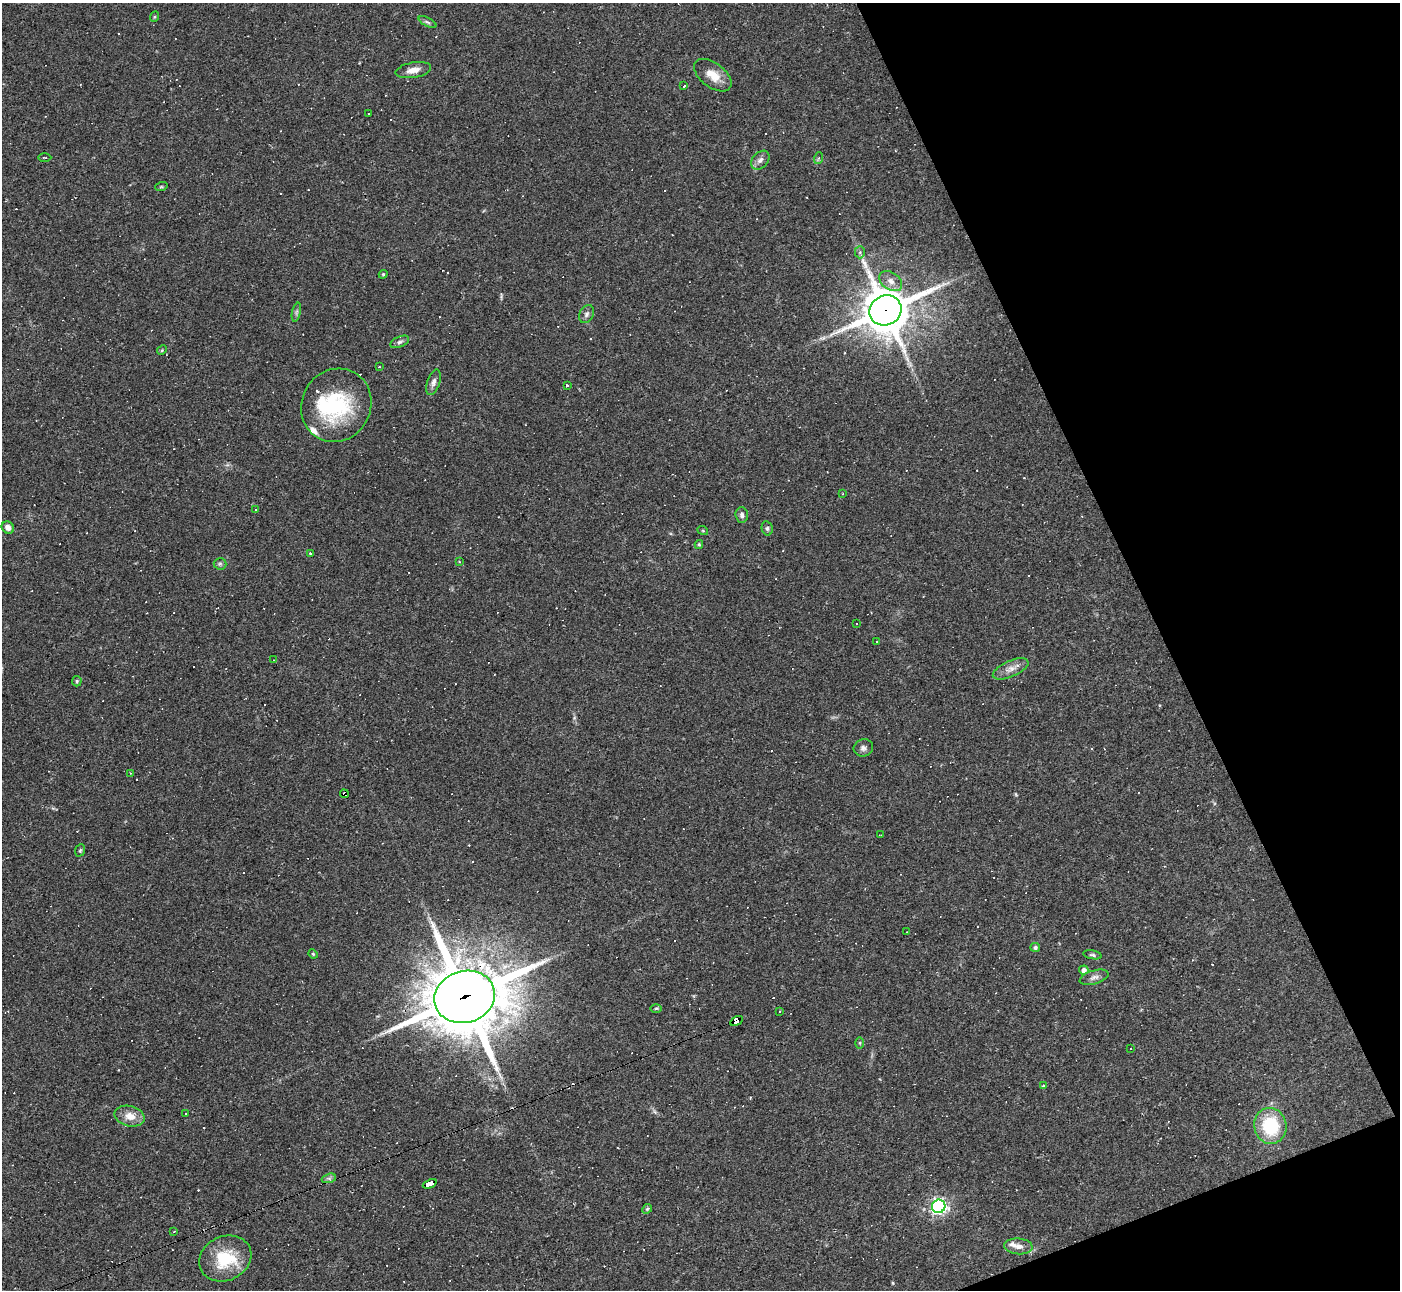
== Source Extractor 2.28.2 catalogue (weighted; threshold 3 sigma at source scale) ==
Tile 12 of 4 x 4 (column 4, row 3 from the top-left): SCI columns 4197-5594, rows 1570-2857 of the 5594 x 5585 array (HDU 1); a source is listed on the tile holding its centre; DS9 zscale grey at full resolution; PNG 1402 x 1292 px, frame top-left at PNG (2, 3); each listed source drawn as its Kron ellipse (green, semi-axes under 4 px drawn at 4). Shown black and unused: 19% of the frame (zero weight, under 2 of 3 exposures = <1% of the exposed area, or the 3 px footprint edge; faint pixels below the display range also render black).
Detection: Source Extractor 2.28.2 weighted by HDU 2 'WHT'; one run over the whole footprint, this tile lists its part. Background 0.064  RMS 0.0055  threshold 0.0248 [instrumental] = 3 sigma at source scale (4.5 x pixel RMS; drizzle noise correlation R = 1.50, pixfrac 1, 0.05/0.05 arcsec/px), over >= 5 px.
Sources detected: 132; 1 inside a brighter object's white glare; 63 cosmic-ray / hot-pixel residue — neither listed nor drawn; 3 inside a brighter listed object's ellipse — not listed separately; the other 65 listed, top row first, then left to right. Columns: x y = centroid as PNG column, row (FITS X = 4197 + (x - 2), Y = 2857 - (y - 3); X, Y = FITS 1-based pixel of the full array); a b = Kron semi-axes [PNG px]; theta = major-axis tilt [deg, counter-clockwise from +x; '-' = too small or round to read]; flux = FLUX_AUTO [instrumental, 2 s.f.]
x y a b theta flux
154 17 5 3 - 0.51
427 22 10 4 -27 1.3
413 70 18 7 10 4.7
713 75 21 12 -37 8.6
684 86 3 3 - 0.6
368 114 2 2 - 0.38
45 157 7 3 -1 0.63
819 158 6 4 70 0.71
760 160 11 7 46 2.6
161 187 6 4 18 0.67
860 252 6 5 - 1.2
383 274 4 4 - 0.59
891 281 12 8 -35 4
885 310 16 15 - 2200
296 312 10 4 77 1.2
587 314 9 7 60 1.8
400 342 10 5 24 1.5
162 350 5 4 - 0.64
379 367 3 2 - 0.77
433 382 13 6 72 2.4
568 385 3 3 - 23
336 405 38 34 60 46
843 494 4 2 - 0.4
255 510 3 3 - 0.5
742 515 8 6 -87 1.8
8 528 7 5 -42 3
767 528 7 5 -76 1.1
703 531 5 3 - 0.51
699 544 4 4 - 0.6
310 553 4 3 - 0.53
459 562 3 3 - 0.45
220 564 6 6 - 1.1
857 624 3 2 - 0.54
877 642 2 2 - 0.46
274 660 2 2 - 0.27
1011 669 19 8 24 4.6
77 681 5 5 - 0.74
863 748 10 8 16 2.1
130 773 3 2 - 0.43
344 794 4 3 - 3.1
881 835 3 2 - 0.44
80 850 6 4 68 0.78
907 932 2 2 - 0.37
1035 947 5 4 - 1.4
313 954 5 4 - 0.61
1093 955 9 4 -10 1.1
1084 970 4 4 - 2.6
1094 977 15 6 17 2.6
465 997 31 26 17 4400
656 1008 6 4 2 0.69
780 1011 2 2 - 0.49
737 1021 7 4 30 120
860 1043 5 3 - 0.62
1131 1049 3 3 - 1.9
1043 1086 4 3 - 0.83
185 1113 3 2 - 0.71
130 1116 15 10 -14 6.6
1270 1126 18 16 -76 29
329 1178 7 4 18 1.2
430 1184 7 4 21 51
939 1206 7 6 - 190
647 1209 5 4 - 0.71
174 1231 3 2 - 0.33
1018 1246 14 8 -5 3.4
225 1258 27 22 26 24
Overlapping masked pixels (flux is a lower limit): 5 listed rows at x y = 885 310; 344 794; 465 997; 737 1021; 430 1184